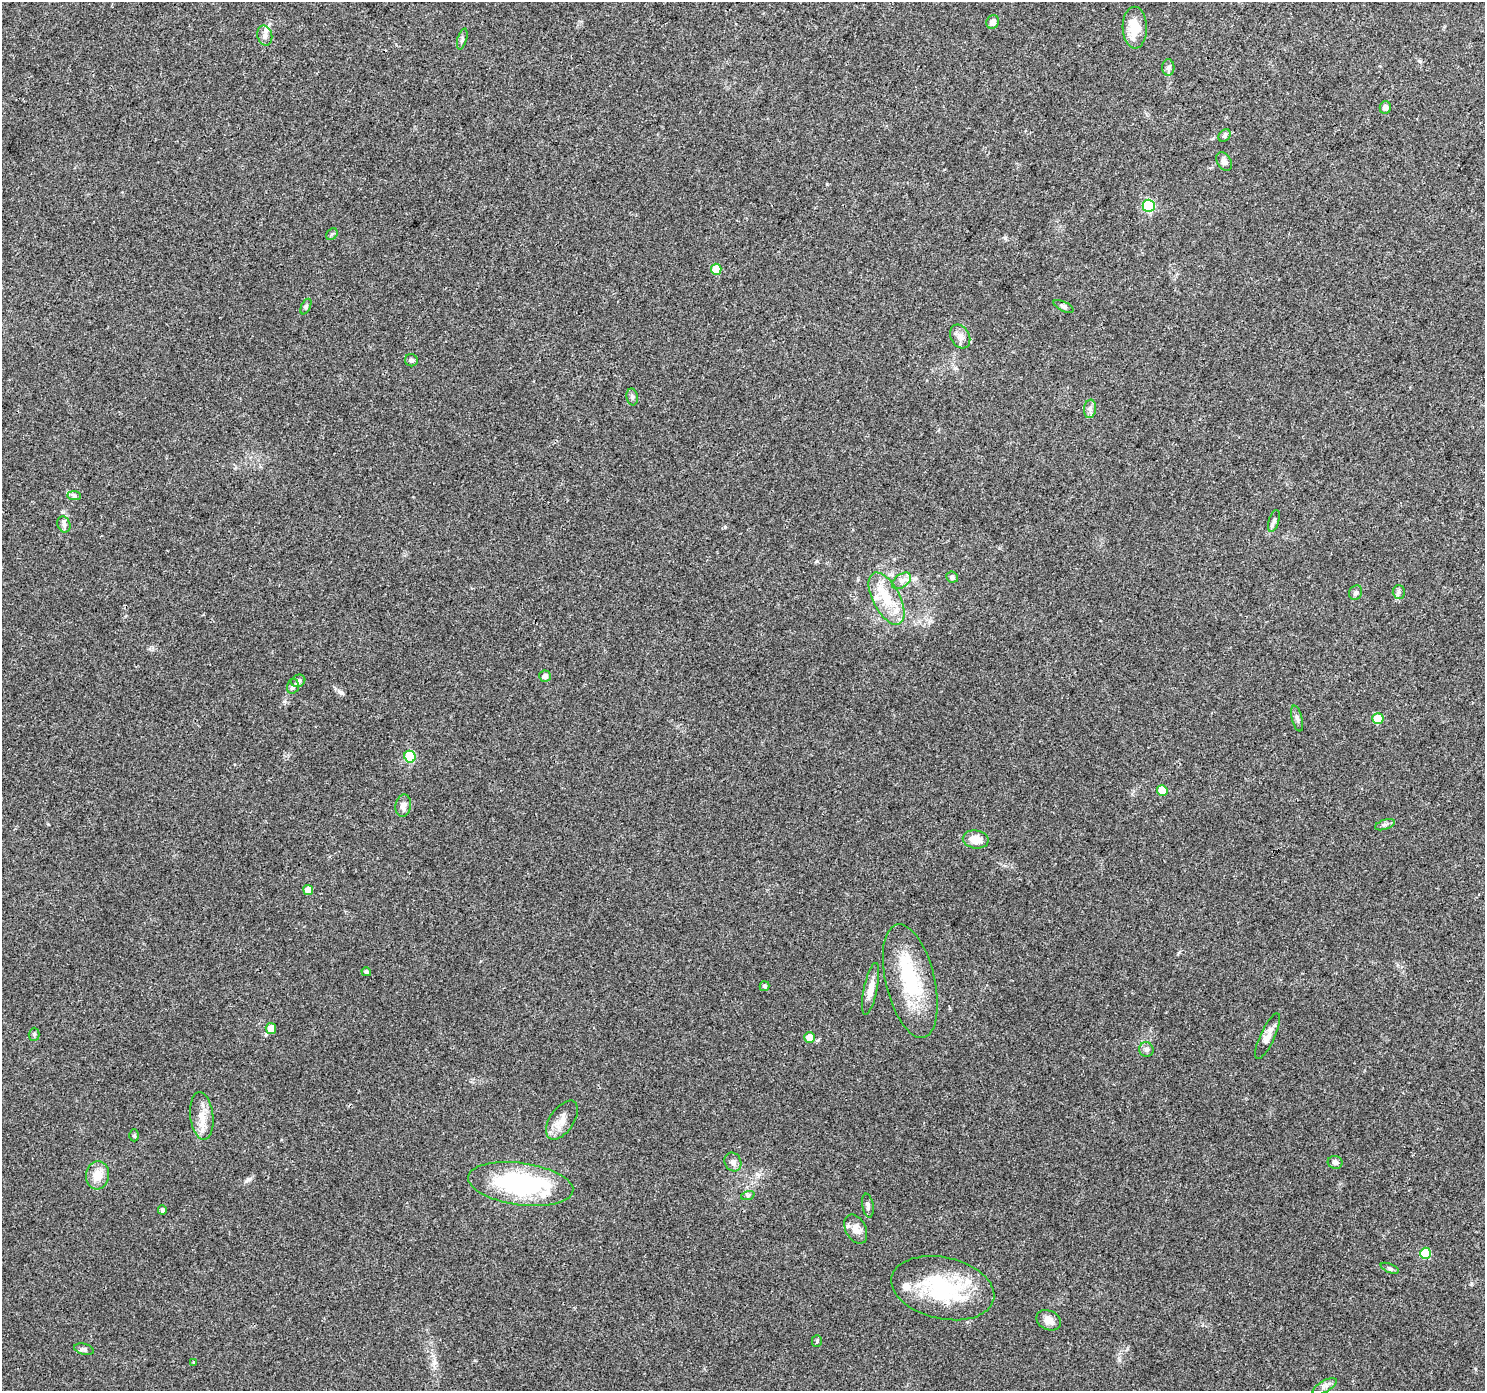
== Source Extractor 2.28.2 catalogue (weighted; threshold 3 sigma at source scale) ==
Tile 10 of 4 x 4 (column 2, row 3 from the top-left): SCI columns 1484-2966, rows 1575-2963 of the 5942 x 5993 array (HDU 1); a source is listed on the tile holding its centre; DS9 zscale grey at full resolution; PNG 1487 x 1393 px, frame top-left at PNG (2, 2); each listed source drawn as its Kron ellipse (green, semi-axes under 4 px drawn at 4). Shown black and unused: <1% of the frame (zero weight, under 3 of 4 exposures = <1% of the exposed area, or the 3 px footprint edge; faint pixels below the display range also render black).
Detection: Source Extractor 2.28.2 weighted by HDU 2 'WHT'; one run over the whole footprint, this tile lists its part. Background 0.0446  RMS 0.0036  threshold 0.016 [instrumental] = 3 sigma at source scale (4.5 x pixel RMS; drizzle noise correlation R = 1.50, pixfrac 1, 0.0396/0.0396 arcsec/px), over >= 5 px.
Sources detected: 70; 3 inside a brighter object's white glare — neither listed nor drawn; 3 inside a brighter listed object's ellipse — not listed separately; the other 64 listed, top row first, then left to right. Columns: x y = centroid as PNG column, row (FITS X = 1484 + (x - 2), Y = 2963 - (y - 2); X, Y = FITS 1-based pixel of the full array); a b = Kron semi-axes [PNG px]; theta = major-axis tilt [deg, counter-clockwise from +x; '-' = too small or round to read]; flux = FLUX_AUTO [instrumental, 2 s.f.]
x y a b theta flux
993 22 7 6 - 1.9
1135 28 21 12 -89 8.2
265 35 10 7 -76 1.6
462 39 11 4 74 0.94
1168 67 8 6 87 0.99
1385 107 6 6 - 1.7
1225 136 7 5 49 0.75
1224 161 10 7 -59 1.4
1149 206 6 6 - 33
332 234 6 5 - 0.6
716 269 5 5 - 7.3
306 306 8 4 64 0.68
1064 306 11 4 -25 0.87
960 336 12 9 -60 2.2
411 360 6 6 - 0.87
632 397 8 5 -81 0.81
1090 409 9 6 82 1.3
74 496 7 4 -1 0.68
1274 521 11 5 73 1
64 524 8 6 -69 1.1
952 577 6 5 - 1
901 581 11 6 36 1.8
1399 592 6 6 - 0.88
1356 593 7 6 - 0.99
886 599 28 13 -63 11
545 676 6 5 - 1.6
298 681 7 6 - 1.3
293 686 7 5 74 0.78
1297 719 13 5 -76 1.1
1378 719 5 5 - 10
410 757 6 5 - 23
1162 790 5 5 - 7.7
403 805 11 8 82 1.8
1385 825 10 5 18 0.89
976 839 13 9 -9 4.6
308 890 5 5 - 3.2
366 972 5 4 - 0.89
910 981 58 24 -77 26
765 986 5 5 - 0.69
871 989 26 6 78 3.8
271 1028 5 5 - 4.3
34 1034 6 5 - 0.66
1268 1036 25 7 65 3.1
810 1037 5 5 - 4.1
1146 1049 7 7 - 1.1
202 1116 24 11 -83 5
562 1120 22 12 55 4.3
134 1135 6 5 - 0.59
733 1162 10 8 -62 1.6
1335 1162 7 6 - 1
98 1175 14 11 84 4.8
521 1184 53 21 -8 49
748 1195 7 4 18 0.65
868 1206 12 5 -81 0.98
162 1210 5 4 - 0.83
856 1229 16 10 -63 3.4
1425 1253 6 5 - 16
1390 1268 10 4 -23 0.72
943 1288 52 31 -13 27
1049 1320 13 9 -25 2.6
817 1341 5 5 - 0.47
84 1349 10 5 -15 0.86
194 1362 4 3 - 0.36
1325 1386 13 5 30 1.4
Unlisted compact peaks at least as high as the median listed source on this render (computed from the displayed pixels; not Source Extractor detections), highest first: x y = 725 527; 342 693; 1119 1360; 63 512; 248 1179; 1005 238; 1471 1283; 817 561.